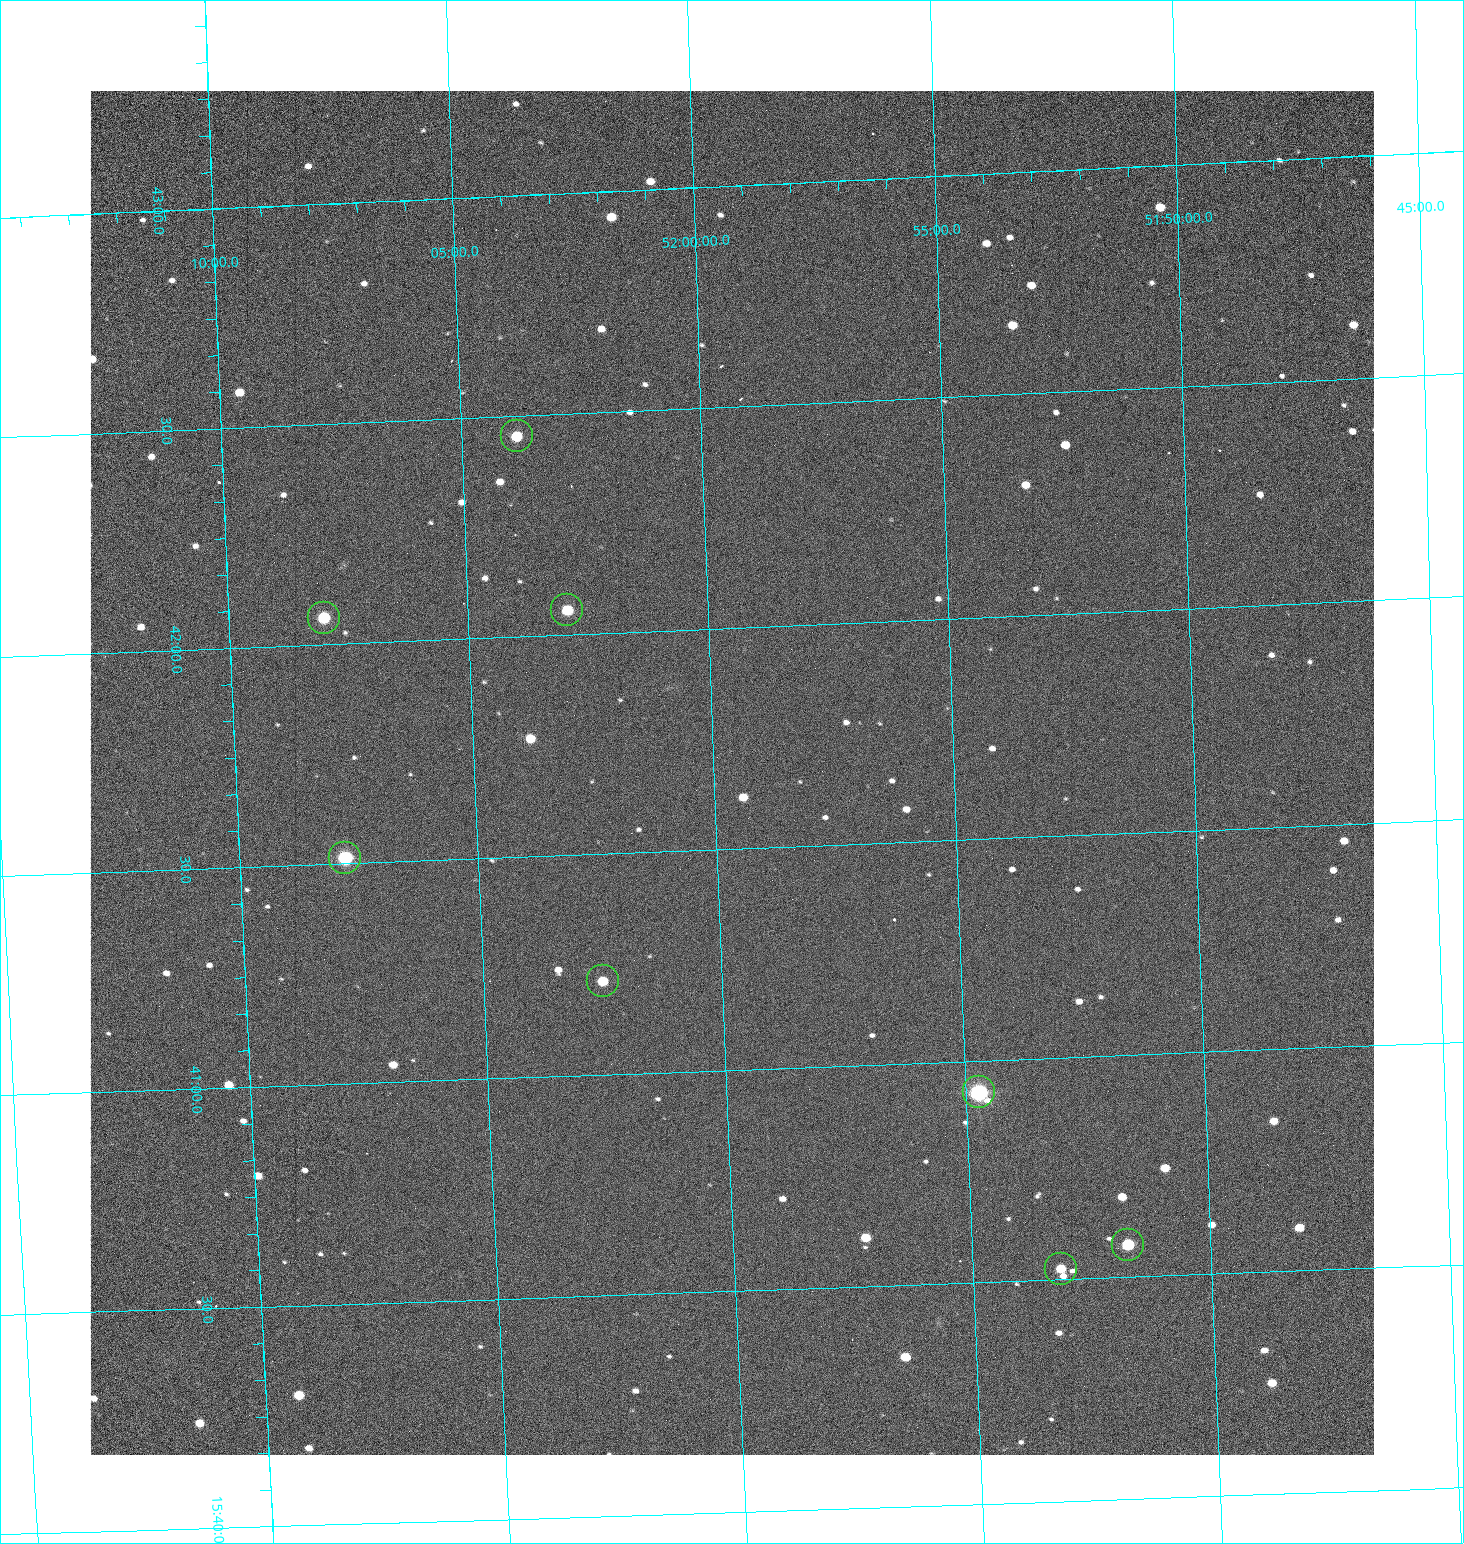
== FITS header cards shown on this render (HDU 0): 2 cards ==
NAXIS1  =                 1284 /fastest changing axis
NAXIS2  =                 1364 /next to fastest changing axis

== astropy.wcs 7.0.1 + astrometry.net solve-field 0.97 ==
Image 1284 x 1364 px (HDU 0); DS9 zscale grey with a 90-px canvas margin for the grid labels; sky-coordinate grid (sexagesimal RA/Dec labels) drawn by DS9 from the SOLVED WCS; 8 Tycho-2 reference stars matched to detected sources circled (green)
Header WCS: RA---TAN/DEC--TAN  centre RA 15:41:40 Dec +52:00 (235.42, +51.99 deg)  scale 1.26 arcsec/px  FOV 26.9' x 28.5'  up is +92 deg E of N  parity flipped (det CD > 0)
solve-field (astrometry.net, Tycho-2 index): VERIFIED the header's WCS against the Tycho-2 star catalogue (8 matches, 0 conflicts) and refined it, rather than solving blind
Solved WCS: RA---TAN-SIP/DEC--TAN-SIP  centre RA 15:41:40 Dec +52:00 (235.42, +51.99 deg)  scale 1.25 arcsec/px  FOV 26.8' x 28.5'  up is +92 deg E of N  parity flipped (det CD > 0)
The solver's refit moves the header's centre by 0.71 arcsec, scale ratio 0.9982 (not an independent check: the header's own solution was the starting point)
Tycho-2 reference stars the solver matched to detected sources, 8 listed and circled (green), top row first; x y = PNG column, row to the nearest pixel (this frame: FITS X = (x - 90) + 1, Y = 1364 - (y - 91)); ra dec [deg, ICRS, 3 dp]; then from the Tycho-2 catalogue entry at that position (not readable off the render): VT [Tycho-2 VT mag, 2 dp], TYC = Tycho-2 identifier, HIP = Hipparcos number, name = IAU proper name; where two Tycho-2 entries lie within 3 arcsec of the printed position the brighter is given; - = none
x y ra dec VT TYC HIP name
517 436 235.614 +52.064 11.61 3489-1132-1 - -
567 610 235.514 +52.049 11.19 3489-1407-1 - -
324 618 235.515 +52.133 11.12 3489-1380-1 - -
345 858 235.378 +52.130 9.31 3489-1322-1 76850 -
603 981 235.303 +52.042 11.52 3489-958-1 - -
979 1092 235.232 +51.912 9.59 3489-824-1 - -
1128 1245 235.143 +51.862 10.97 3489-1016-1 - -
1061 1269 235.131 +51.886 12.29 3489-908-1 - -